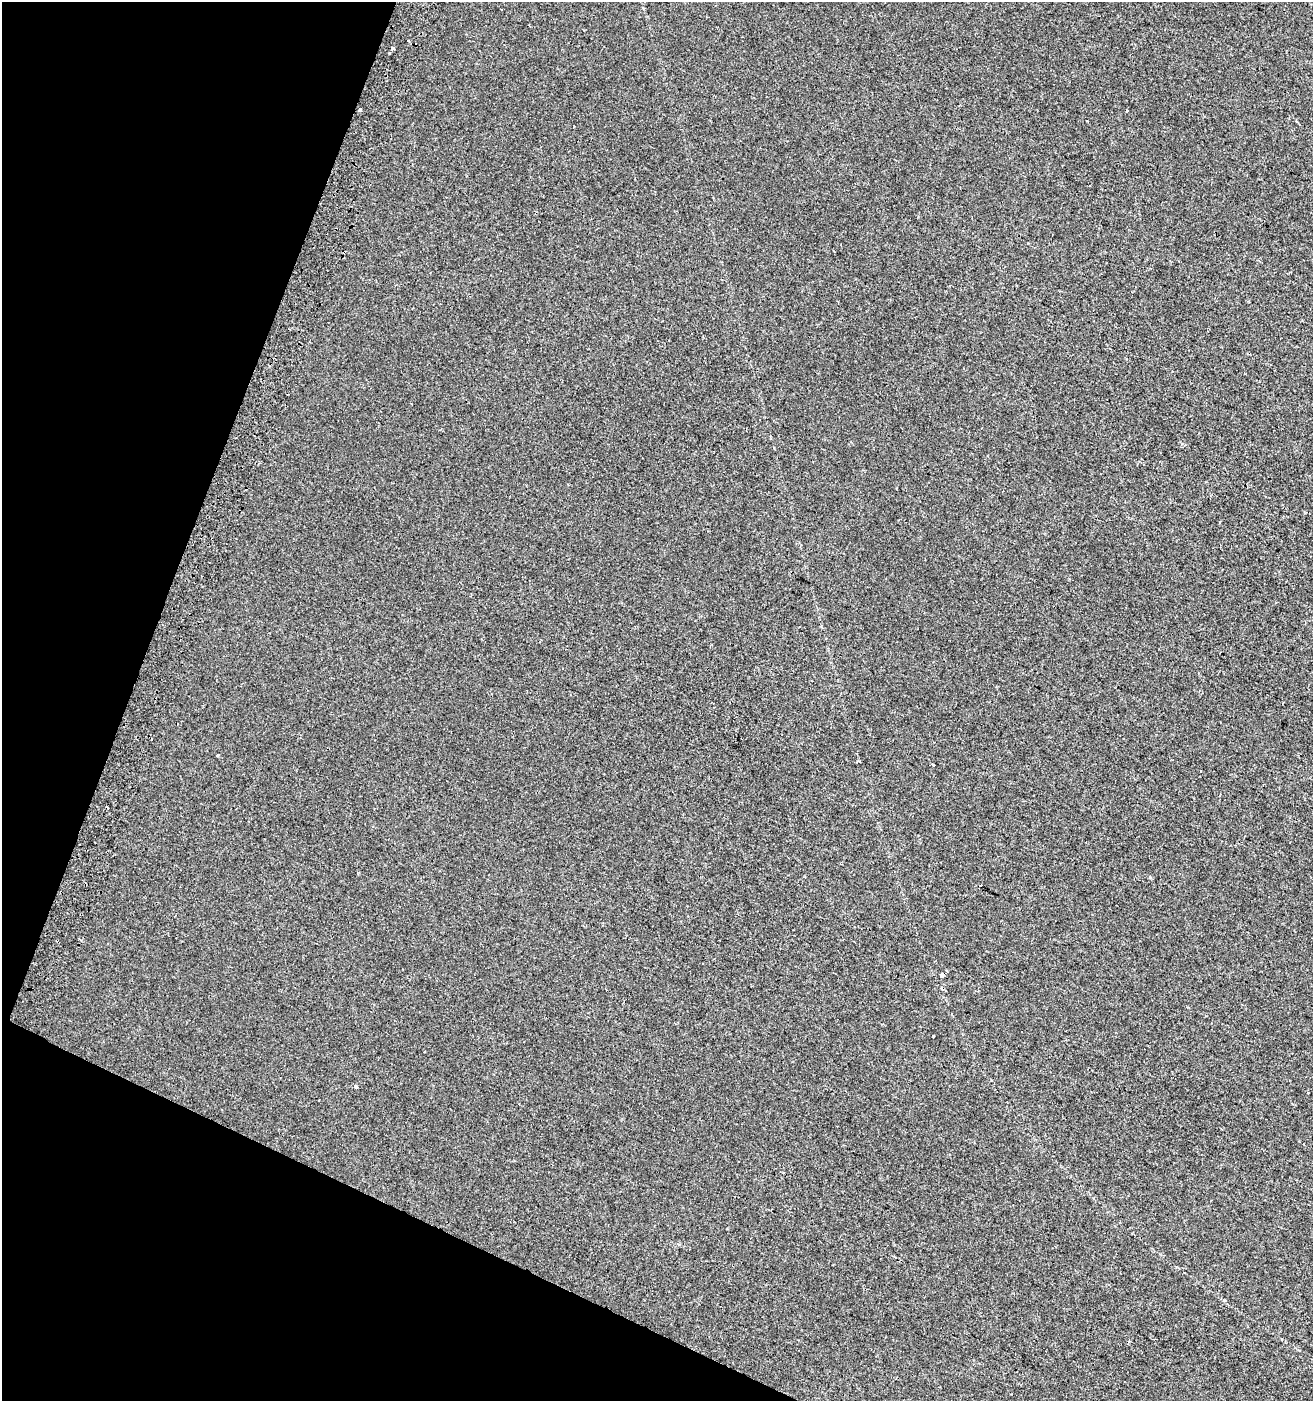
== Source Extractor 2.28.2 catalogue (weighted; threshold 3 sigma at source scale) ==
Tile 9 of 4 x 4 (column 1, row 3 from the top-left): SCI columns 313-1623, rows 1417-2815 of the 5803 x 5637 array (HDU 1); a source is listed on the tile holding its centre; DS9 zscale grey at full resolution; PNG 1315 x 1403 px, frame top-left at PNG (2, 2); no overlay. Shown black and unused: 19% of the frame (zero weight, under 2 of 3 exposures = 2% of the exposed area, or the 3 px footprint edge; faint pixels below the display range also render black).
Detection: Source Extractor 2.28.2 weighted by HDU 2 'WHT'; one run over the whole footprint, this tile lists its part. Background -5.00e-04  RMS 0.0035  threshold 0.0157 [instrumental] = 3 sigma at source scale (4.5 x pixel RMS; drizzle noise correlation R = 1.50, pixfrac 1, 0.0396/0.0396 arcsec/px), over >= 5 px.
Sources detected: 14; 4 cosmic-ray / hot-pixel residue — not listed; the other 10 listed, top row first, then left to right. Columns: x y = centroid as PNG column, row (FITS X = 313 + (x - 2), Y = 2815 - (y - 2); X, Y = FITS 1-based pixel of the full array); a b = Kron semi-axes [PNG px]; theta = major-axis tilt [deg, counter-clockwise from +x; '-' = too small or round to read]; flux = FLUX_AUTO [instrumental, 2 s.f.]
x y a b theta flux
393 48 3 3 - 1.3
359 110 4 3 - 1.8
1127 110 3 3 - 0.57
218 755 3 3 - 0.52
933 764 3 2 - 0.45
1150 878 4 4 - 0.39
942 975 4 3 - 2.3
933 1036 3 2 - 0.32
356 1087 4 4 - 0.65
1129 1341 4 3 - 0.37
Overlapping masked pixels (flux is a lower limit): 2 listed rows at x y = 359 110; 942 975